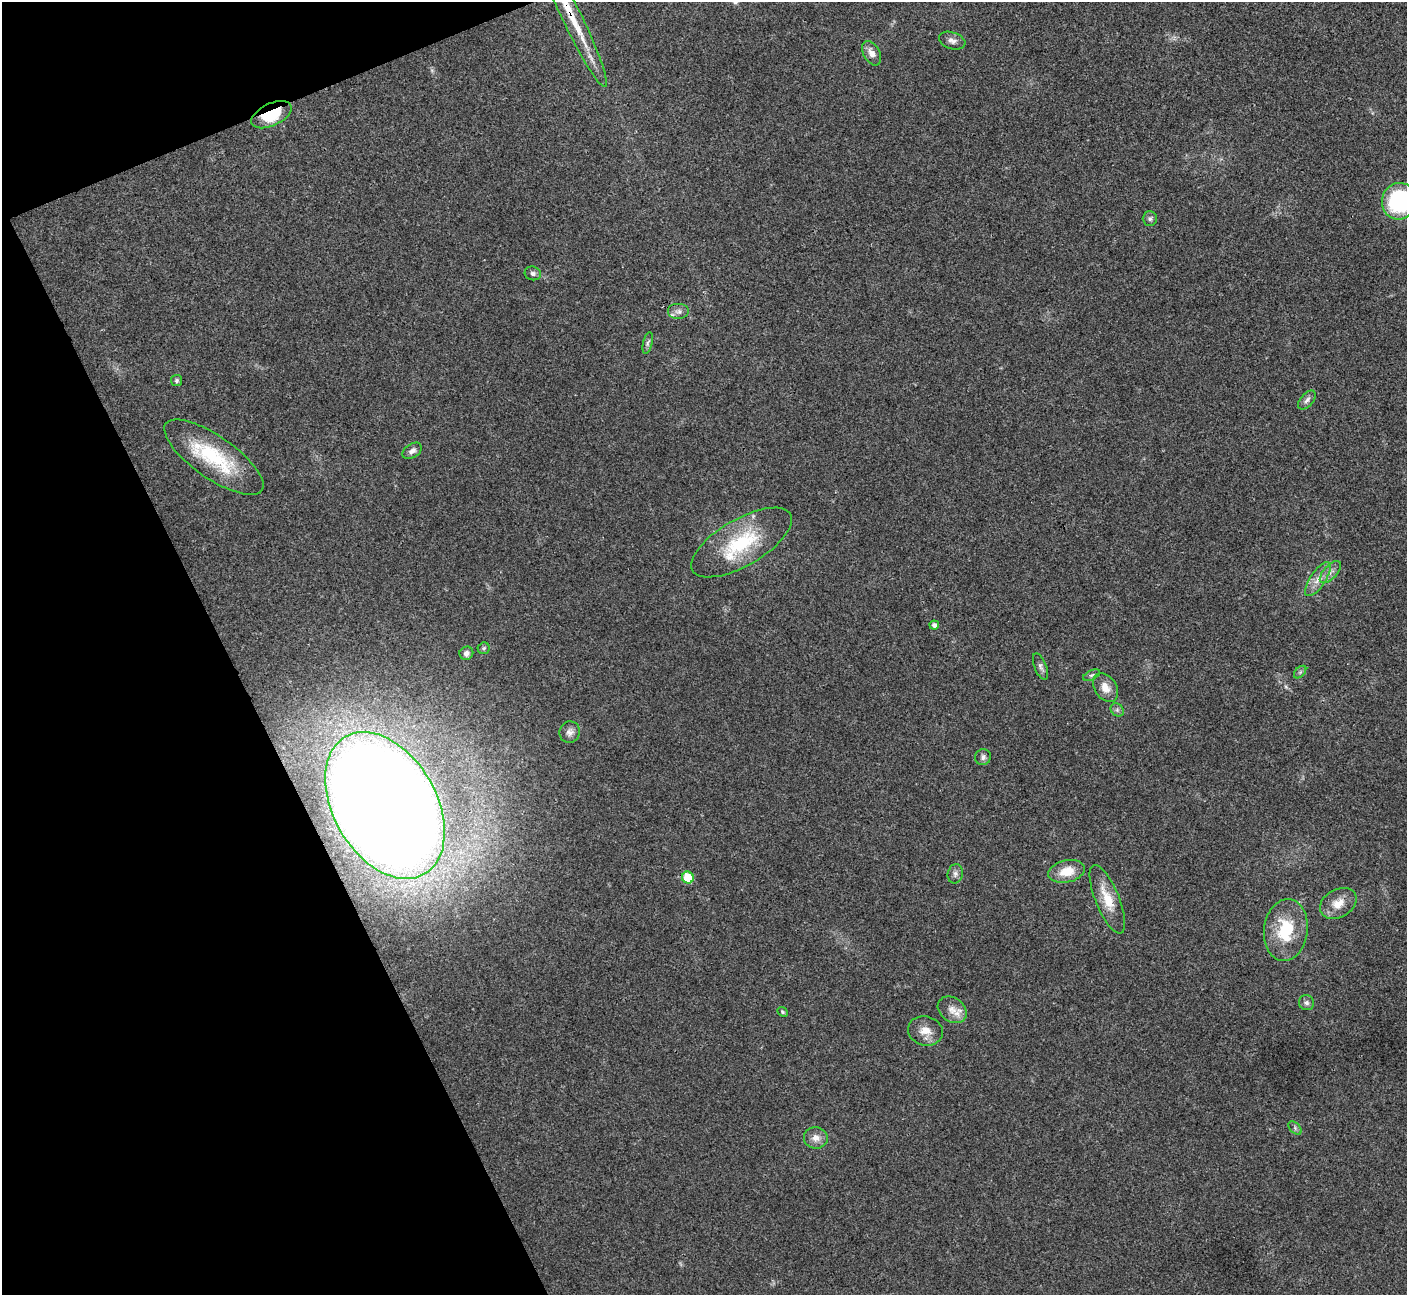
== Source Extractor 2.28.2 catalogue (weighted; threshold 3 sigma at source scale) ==
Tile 5 of 4 x 4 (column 1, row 2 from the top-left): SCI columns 3-1407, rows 2744-4036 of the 5629 x 5617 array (HDU 1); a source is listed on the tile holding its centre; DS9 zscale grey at full resolution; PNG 1409 x 1297 px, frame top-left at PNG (2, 2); each listed source drawn as its Kron ellipse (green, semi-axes under 4 px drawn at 4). Shown black and unused: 20% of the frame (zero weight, under 3 of 4 exposures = <1% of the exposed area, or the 3 px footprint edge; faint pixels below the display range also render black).
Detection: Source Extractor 2.28.2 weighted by HDU 2 'WHT'; one run over the whole footprint, this tile lists its part. Background 0.022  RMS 0.004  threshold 0.0179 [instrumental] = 3 sigma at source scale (4.5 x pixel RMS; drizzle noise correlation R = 1.50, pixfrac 1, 0.05/0.05 arcsec/px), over >= 5 px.
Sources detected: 43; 4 inside a brighter listed object's ellipse — not listed separately; the other 39 listed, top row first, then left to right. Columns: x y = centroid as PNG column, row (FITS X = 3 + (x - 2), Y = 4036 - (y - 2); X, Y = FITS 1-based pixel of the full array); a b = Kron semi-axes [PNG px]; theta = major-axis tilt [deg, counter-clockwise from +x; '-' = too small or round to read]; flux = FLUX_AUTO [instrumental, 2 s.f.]
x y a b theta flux
574 21 73 9 -64 14
952 41 14 8 -18 2.2
872 53 13 8 -61 2.8
271 115 21 11 25 16
1399 201 18 17 - 44
1150 219 7 7 - 1
533 273 8 7 - 1.3
678 311 11 8 0 2
648 343 11 4 76 1.1
176 381 5 5 - 0.78
1307 400 11 6 48 1.6
412 451 11 6 32 1.8
214 457 58 21 -35 30
742 543 56 23 30 28
1330 572 14 6 47 2.3
1318 579 20 7 57 4.1
934 625 5 4 - 1.6
484 648 6 5 - 0.77
466 653 7 6 - 1.6
1040 666 14 6 -69 1.5
1300 672 7 4 45 0.75
1092 675 9 4 26 0.9
1105 687 16 11 -56 4.3
1117 710 7 6 - 1
570 732 11 10 - 2.2
983 757 8 8 - 1.3
385 805 79 51 -60 1400
1067 871 18 11 13 7.4
955 874 10 7 75 1.6
688 878 6 5 - 12
1107 899 37 12 -68 9.8
1338 903 19 14 29 5.7
1286 930 31 22 83 19
1307 1003 7 7 - 1.3
952 1010 15 12 -37 4.3
782 1012 6 4 -42 0.56
925 1031 17 14 -16 5.1
1295 1128 8 5 -47 0.94
816 1138 12 10 -5 3.2
Overlapping masked pixels (flux is a lower limit): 3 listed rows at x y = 574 21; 271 115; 385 805
Isophote crosses this tile's border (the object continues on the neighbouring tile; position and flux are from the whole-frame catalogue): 1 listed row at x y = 1399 201